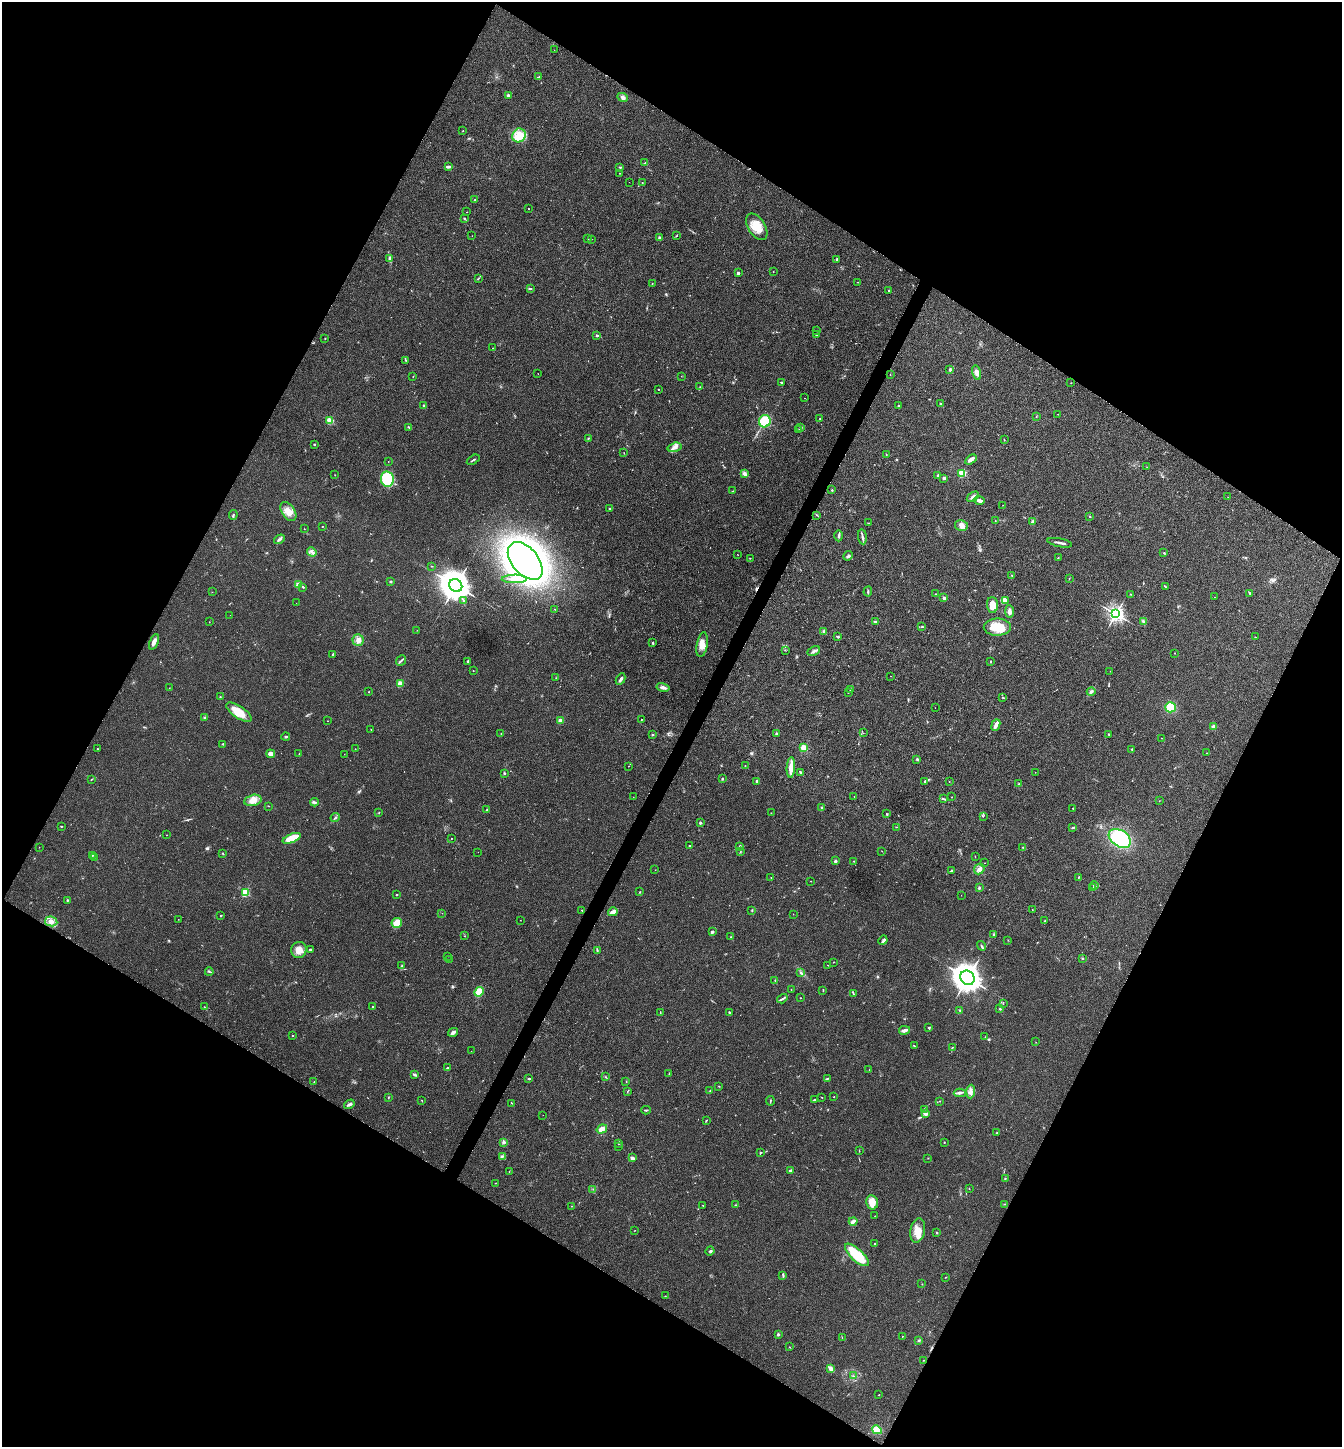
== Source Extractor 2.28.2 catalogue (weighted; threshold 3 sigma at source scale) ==
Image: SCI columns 147-5504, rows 3-5779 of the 5788 x 5779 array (HDU 1 of 3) = the unmasked area's bounding box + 8 px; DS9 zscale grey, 4 x 4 block average (1 PNG px = mean of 4 x 4 image px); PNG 1344 x 1449 px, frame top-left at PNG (2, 2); each listed source drawn as its Kron ellipse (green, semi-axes under 4 px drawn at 4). Shown black and unused: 47% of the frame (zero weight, under 2 of 3 exposures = <1% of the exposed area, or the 3 px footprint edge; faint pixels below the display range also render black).
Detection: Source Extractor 2.28.2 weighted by HDU 2 'WHT'. Background 0.057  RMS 0.0088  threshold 0.0396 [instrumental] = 3 sigma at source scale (4.5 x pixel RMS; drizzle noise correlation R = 1.50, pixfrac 1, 0.05/0.05 arcsec/px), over >= 5 px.
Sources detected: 402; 7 too faint to see at this stretch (4 x 4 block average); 4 cosmic-ray / hot-pixel residue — neither listed nor drawn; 6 coinciding with a brighter row at this scale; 7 inside a brighter listed object's ellipse — not listed separately; the other 378 listed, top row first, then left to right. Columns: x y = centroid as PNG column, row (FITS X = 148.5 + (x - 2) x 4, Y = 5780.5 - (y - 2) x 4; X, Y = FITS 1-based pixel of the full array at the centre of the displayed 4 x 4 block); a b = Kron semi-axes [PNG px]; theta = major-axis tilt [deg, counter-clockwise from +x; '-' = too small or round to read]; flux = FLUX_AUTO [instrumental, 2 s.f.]
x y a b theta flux
554 50 2 2 - 0.69
539 77 3 2 - 5.2
508 96 3 2 - 9.1
623 97 6 3 -25 15
463 130 2 2 - 1.8
519 135 7 6 - 51
645 163 2 2 - 2.4
448 167 3 2 - 18
620 167 3 2 - 3.6
619 173 2 2 - 2
629 182 2 2 - 0.71
642 183 2 2 - 2.8
475 200 2 2 - 16
528 209 2 2 - 1.6
467 212 2 2 - 1.5
464 218 3 2 - 4.2
757 227 15 8 -58 87
472 236 2 2 - 1.6
677 236 2 2 - 1.8
660 238 2 2 - 45
587 239 2 2 - 4.1
591 239 2 2 - 1.8
390 258 3 2 - 6
837 259 4 3 - 6.9
773 272 2 2 - 1.7
738 273 2 2 - 47
478 278 3 2 - 2.5
857 282 2 2 - 1.6
652 283 2 2 - 5.1
530 289 4 2 - 6.1
889 291 2 2 - 9
817 331 2 2 - 1.2
597 335 2 2 - 25
816 335 3 2 - 6.4
325 338 2 2 - 3.2
492 348 2 2 - 0.99
406 360 2 2 - 3.9
950 370 3 2 - 5.1
977 373 7 4 -75 28
538 374 2 2 - 1.3
890 375 2 2 - 1.1
681 376 2 2 - 1
413 377 2 2 - 1.3
781 382 3 2 - 3.9
1071 383 2 2 - 1.6
700 387 2 2 - 1.9
658 389 2 2 - 2.2
804 398 2 2 - 0.99
940 404 2 2 - 13
423 405 3 2 - 4.6
899 405 2 2 - 6.2
1058 414 2 2 - 1.3
1036 417 2 2 - 1.6
820 419 2 2 - 2.1
330 421 2 2 - 240
765 421 6 6 - 180
409 427 4 2 - 5.4
801 427 2 2 - 2.2
799 430 3 2 - 4.2
588 438 4 2 - 3.7
1004 440 2 2 - 3.2
314 444 2 2 - 4.6
675 447 7 4 16 25
624 452 2 2 - 1.1
886 454 2 2 - 2.4
473 460 7 2 31 7.6
971 460 6 3 30 23
388 461 2 2 - 1.1
1147 467 2 2 - 2
744 473 3 3 - 15
962 473 2 2 - 370
335 475 2 2 - 1.8
938 475 2 2 - 29
944 478 2 2 - 45
387 479 8 6 -80 240
832 490 2 2 - 3.5
733 491 3 2 - 3.4
973 497 7 3 35 19
1228 497 2 2 - 1.3
979 500 5 3 - 24
1003 505 2 2 - 1.1
609 509 2 2 - 4.7
288 511 11 6 -56 55
233 515 5 2 - 7
817 515 2 2 - 2.1
1089 516 2 2 - 1.9
995 521 2 2 - 1.2
1033 521 4 3 - 13
868 523 2 2 - 1.6
961 525 6 5 - 28
322 526 2 2 - 1.7
304 529 2 2 - 1.3
839 536 6 3 -90 10
862 537 7 2 -83 12
279 539 6 2 33 12
1060 543 13 2 -11 17
312 552 5 2 - 8.6
1164 553 2 2 - 3.6
738 555 2 2 - 1.7
848 556 5 2 - 7.7
1058 557 3 2 - 2.6
750 558 2 2 - 2.6
525 561 22 13 -50 4500
431 566 2 2 - 1.8
1012 575 2 2 - 2.7
514 579 12 3 0 33
1069 579 2 2 - 2.1
391 582 3 2 - 4.9
298 585 2 2 - 170
456 585 7 6 - 8400
303 587 3 2 - 4.1
1165 587 3 2 - 3.9
868 591 5 2 - 5.9
212 592 2 2 - 1.3
1250 593 3 2 - 6.9
936 594 2 2 - 3
1131 594 2 2 - 1.8
1215 597 2 2 - 1.2
944 598 3 2 - 13
1006 600 4 2 - 6.3
464 601 3 2 - 4.3
296 603 2 2 - 0.78
992 605 8 5 -86 54
555 609 2 2 - 1.6
1009 612 6 3 -88 18
1116 614 3 3 - 1400
230 615 2 2 - 0.76
209 622 2 2 - 1.5
875 622 4 2 - 7.9
1143 622 3 2 - 5.6
922 627 3 2 - 3
997 627 14 8 0 130
417 630 2 2 - 1
824 632 3 2 - 12
838 637 3 2 - 8
1255 637 2 2 - 5.8
358 640 6 5 - 29
154 642 8 3 67 21
652 643 4 2 - 4.5
702 645 12 5 80 41
785 650 2 2 - 1.7
814 651 7 2 26 11
1175 653 2 2 - 1.7
333 654 3 2 - 4.1
401 661 6 2 50 8
468 661 3 2 - 4.6
991 661 2 2 - 4.3
473 671 2 2 - 2.1
1110 671 2 2 - 1.1
891 676 2 2 - 2.3
556 678 2 2 - 2.1
621 679 6 3 62 14
400 683 2 2 - 82
663 687 7 3 -12 20
169 688 2 2 - 1.4
850 689 2 2 - 3.4
369 692 2 2 - 2.4
848 692 2 2 - 1.8
1091 692 4 3 - 13
220 697 2 2 - 2.9
1003 698 3 2 - 3.4
1170 707 5 5 - 92
935 708 2 2 - 0.83
239 712 14 6 -34 98
204 718 3 2 - 3.7
641 720 2 2 - 2
328 721 2 2 - 1.8
560 721 2 2 - 110
996 725 6 3 67 30
1213 727 3 3 - 19
371 729 2 2 - 1.6
501 733 2 2 - 1.9
863 733 2 2 - 0.85
776 734 2 2 - 35
1109 734 2 2 - 4.1
652 735 3 2 - 5.6
286 737 4 2 - 4.9
1162 738 2 2 - 1.5
223 744 2 2 - 2
97 748 2 2 - 1.9
804 748 2 2 - 360
355 749 2 2 - 1.1
1132 749 2 2 - 5
1206 753 2 2 - 1.4
271 754 4 4 - 25
299 754 3 2 - 2.5
344 754 2 2 - 0.93
917 759 2 2 - 6.8
745 765 2 2 - 2.4
628 766 2 2 - 1.2
791 767 10 4 87 51
1035 772 2 2 - 1.1
504 773 3 2 - 4.8
800 773 3 2 - 3.8
722 778 3 2 - 3.5
92 779 2 2 - 2.8
757 781 2 2 - 46
925 781 3 2 - 5.1
949 781 2 2 - 2.2
1019 784 2 2 - 4.2
854 796 2 2 - 1
633 797 2 2 - 1.1
952 797 2 2 - 2
943 799 3 2 - 3.3
253 800 9 5 13 52
1159 801 2 2 - 1.2
314 802 4 2 - 10
268 806 2 2 - 1.8
822 808 2 2 - 23
1073 808 2 2 - 2.2
487 810 3 2 - 3.4
379 813 2 2 - 2.6
771 813 2 2 - 1.4
886 814 2 2 - 3.7
983 816 2 2 - 2.1
335 818 5 2 - 7.4
700 823 3 2 - 7.4
61 826 2 2 - 3.4
896 827 2 2 - 1.5
1073 828 4 2 - 5.5
167 835 2 2 - 1.4
292 838 10 4 22 92
451 838 2 2 - 3.5
1120 838 12 8 -33 310
689 846 2 2 - 11
740 846 3 2 - 7.6
39 847 2 2 - 0.88
1022 847 2 2 - 2
882 851 2 2 - 1.7
478 852 2 2 - 1.3
740 852 2 2 - 3
223 853 2 2 - 3.2
92 855 2 2 - 1.9
975 856 2 2 - 1.4
94 857 2 2 - 1.7
835 861 2 2 - 39
854 861 2 2 - 3.1
984 863 2 2 - 1.1
979 869 6 4 47 23
655 870 2 2 - 1.9
952 871 3 2 - 5.5
1079 877 3 2 - 3.1
771 878 2 2 - 2.1
811 881 2 2 - 1.9
1094 886 4 2 - 5.7
1093 887 2 2 - 2.4
979 888 3 2 - 6.6
640 892 2 2 - 2.6
245 893 2 2 - 420
396 895 2 2 - 4.4
961 895 2 2 - 1.4
67 900 2 2 - 4.6
1032 909 2 2 - 1.4
582 910 2 2 - 1.9
752 910 2 2 - 2.7
613 912 5 3 - 35
442 913 2 2 - 1
793 914 2 2 - 1.2
221 915 2 2 - 3.6
178 919 2 2 - 1
520 920 2 2 - 1.2
1045 920 4 2 - 4.2
51 921 6 5 - 28
397 923 5 5 - 68
712 932 3 3 - 8.2
994 934 3 2 - 5.3
464 936 2 2 - 1.3
731 937 2 2 - 3.6
883 940 5 2 - 7.4
1008 940 2 2 - 1.3
981 946 5 2 - 5.7
299 950 8 7 - 47
310 950 2 2 - 22
597 950 4 2 - 7
448 956 2 2 - 1.6
1083 958 3 2 - 2.7
449 960 2 2 - 1.2
834 962 2 2 - 2.1
828 965 2 2 - 1.6
402 966 4 3 - 7.3
209 972 4 2 - 5.6
801 973 2 2 - 3.2
967 978 7 6 - 5200
775 980 2 2 - 2.5
791 989 2 2 - 1.4
823 990 2 2 - 3.9
479 992 5 3 - 52
853 994 3 2 - 3.7
801 998 2 2 - 1.6
782 999 5 2 - 8.6
1003 1004 2 2 - 1.1
204 1007 2 2 - 2.3
372 1007 2 2 - 4.2
1000 1009 2 2 - 5.2
960 1010 2 2 - 3.5
729 1012 2 2 - 5.5
660 1013 2 2 - 1.3
929 1028 3 2 - 6
904 1030 5 3 - 17
453 1032 5 3 - 14
292 1036 2 2 - 6.5
985 1037 2 2 - 1.6
1036 1042 2 2 - 0.89
914 1046 3 2 - 3.2
952 1048 3 2 - 3.1
471 1051 2 2 - 1.2
448 1068 2 2 - 3.6
869 1070 2 2 - 1.1
669 1073 3 2 - 2.1
414 1075 2 2 - 14
605 1077 3 2 - 1.9
529 1079 2 2 - 5.2
827 1079 2 2 - 3.7
626 1081 2 2 - 1.7
314 1082 2 2 - 2.8
719 1086 2 2 - 2.4
710 1091 2 2 - 2.1
971 1091 7 4 87 23
627 1092 2 2 - 2.1
960 1093 6 3 1 12
822 1097 2 2 - 2.7
834 1097 2 2 - 4.3
388 1098 2 2 - 3.1
421 1100 2 2 - 2.1
814 1100 4 2 - 4.9
770 1101 5 2 - 3.9
940 1101 2 2 - 2.3
511 1103 3 2 - 1.9
349 1104 5 3 - 12
924 1109 3 2 - 3.6
646 1110 5 2 - 5.1
926 1114 3 2 - 17
543 1115 2 2 - 0.67
706 1120 3 2 - 5.1
602 1129 5 3 - 30
997 1133 2 2 - 9.7
504 1142 4 3 - 10
944 1142 2 2 - 1.9
618 1144 2 2 - 1.3
618 1146 2 2 - 0.86
859 1150 3 2 - 2.9
760 1153 4 2 - 2.6
502 1156 4 2 - 6.1
632 1158 3 2 - 14
928 1158 2 2 - 1.6
790 1170 2 2 - 27
509 1171 2 2 - 1.5
1005 1178 2 2 - 3.3
495 1183 2 2 - 2
969 1188 2 2 - 2.4
593 1189 2 2 - 1.9
872 1202 7 6 - 57
1005 1204 2 2 - 2.6
703 1205 2 2 - 1.9
735 1205 2 2 - 3.3
572 1206 2 2 - 1.1
875 1216 2 2 - 2.6
853 1221 4 2 - 25
635 1230 2 2 - 1.4
918 1231 12 7 79 57
937 1232 2 2 - 4.3
874 1244 2 2 - 3.3
710 1251 4 3 - 7.8
857 1255 15 6 -43 190
783 1275 4 2 - 6.2
946 1277 2 2 - 1.8
922 1284 2 2 - 1.5
665 1296 2 2 - 1.9
778 1334 2 2 - 31
902 1336 2 2 - 1.7
842 1338 2 2 - 1.1
919 1340 2 2 - 4.6
789 1347 2 2 - 2.1
923 1360 2 2 - 1.8
831 1368 4 3 - 18
853 1376 2 2 - 3.4
879 1395 2 2 - 4
877 1430 5 4 - 50
Diffuse or blended objects may show on this block-average render without a row.